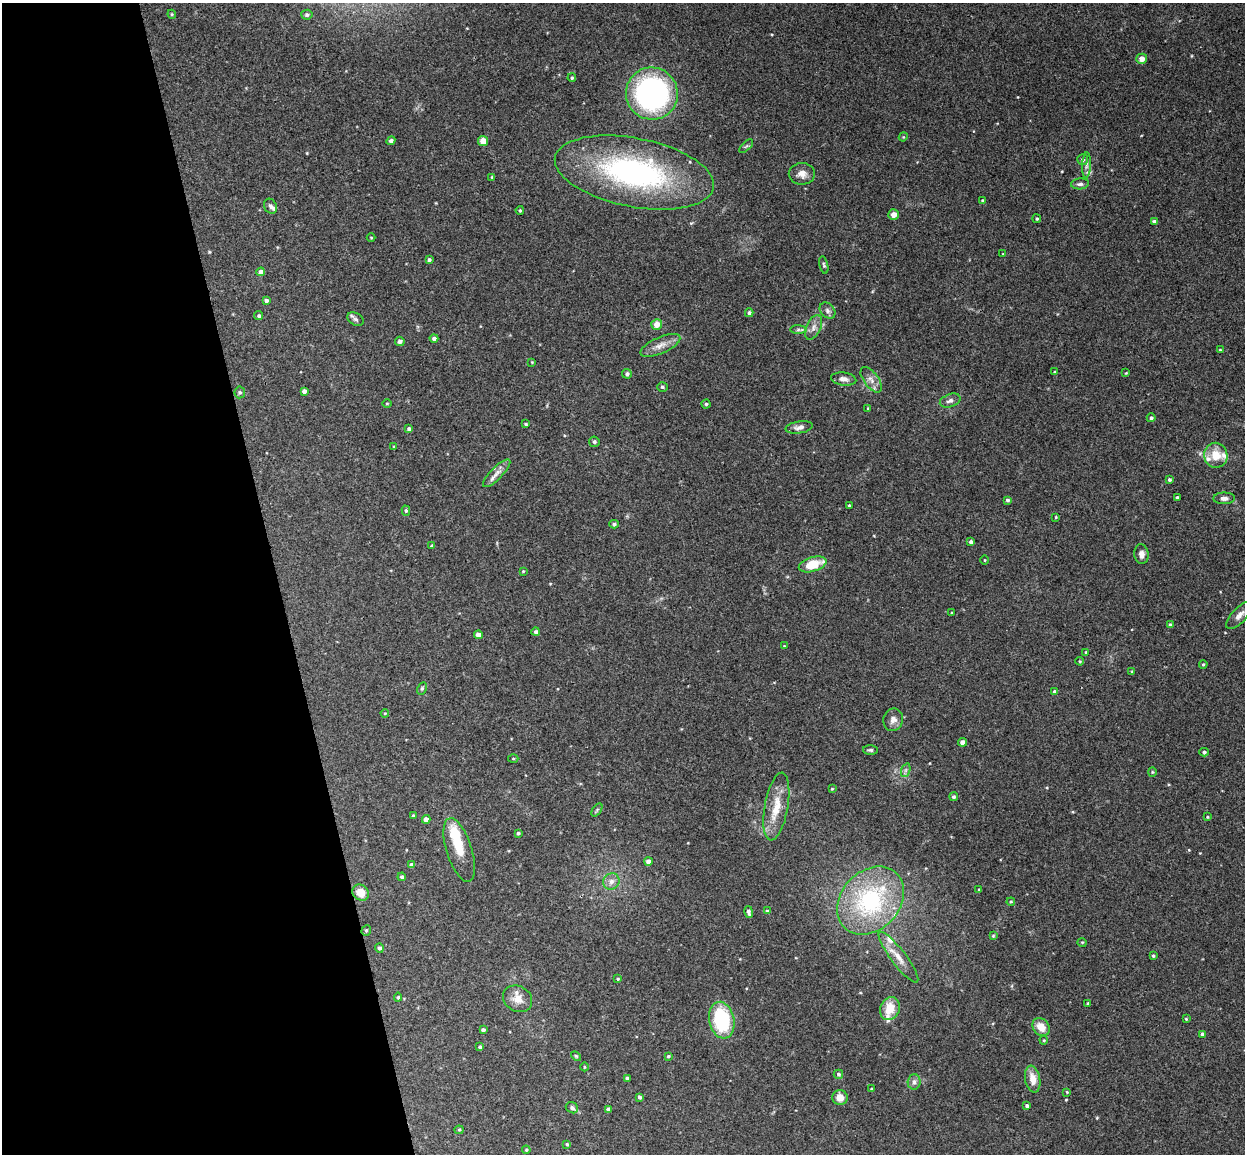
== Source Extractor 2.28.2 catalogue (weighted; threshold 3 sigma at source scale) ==
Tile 5 of 4 x 4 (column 1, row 2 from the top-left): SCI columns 57-1299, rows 2456-3607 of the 5086 x 5029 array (HDU 1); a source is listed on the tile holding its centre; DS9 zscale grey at full resolution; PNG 1247 x 1156 px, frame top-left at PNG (2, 3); each listed source drawn as its Kron ellipse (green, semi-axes under 4 px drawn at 4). Shown black and unused: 22% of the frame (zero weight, under 3 of 4 exposures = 5% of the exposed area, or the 3 px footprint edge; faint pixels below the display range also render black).
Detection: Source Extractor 2.28.2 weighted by HDU 2 'WHT'; one run over the whole footprint, this tile lists its part. Background 0.0427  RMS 0.0043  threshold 0.0192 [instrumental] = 3 sigma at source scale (4.5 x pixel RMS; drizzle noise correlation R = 1.50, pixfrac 1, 0.05/0.05 arcsec/px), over >= 5 px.
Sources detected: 156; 1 inside a brighter object's white glare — neither listed nor drawn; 8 inside a brighter listed object's ellipse — not listed separately; the other 147 listed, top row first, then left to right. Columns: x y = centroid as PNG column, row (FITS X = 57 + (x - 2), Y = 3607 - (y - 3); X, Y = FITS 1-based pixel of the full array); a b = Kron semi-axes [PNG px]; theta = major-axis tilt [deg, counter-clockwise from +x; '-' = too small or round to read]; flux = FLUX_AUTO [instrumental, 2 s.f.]
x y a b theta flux
172 14 4 4 - 0.52
307 15 5 5 - 0.95
1142 59 5 5 - 3.2
572 78 4 4 - 0.59
652 94 26 26 - 97
903 137 4 3 - 0.37
391 141 4 4 - 1.4
483 141 5 5 - 3.9
746 146 9 3 44 0.64
1083 160 5 5 - 0.8
1086 165 13 4 87 1.3
634 172 81 34 -11 89
802 174 13 11 -1 3.5
492 177 4 4 - 0.42
1080 184 9 5 5 1.3
983 201 4 4 - 0.54
270 206 8 6 -61 1.2
520 210 4 3 - 0.53
894 215 5 5 - 2.7
1037 219 4 4 - 0.66
1154 222 4 4 - 1.3
371 238 4 3 - 0.33
1003 254 3 3 - 0.3
429 260 4 3 - 0.91
824 265 9 4 -77 0.81
261 272 4 4 - 2.9
266 301 4 4 - 1.3
827 311 9 7 -48 1.4
749 313 4 4 - 1.1
259 316 5 4 - 0.82
356 319 8 6 -31 1.2
657 324 5 5 - 4.2
813 327 13 7 65 2.5
798 330 8 4 -1 0.9
434 338 4 4 - 1.2
400 341 5 4 - 1.4
660 345 21 8 24 4
1220 350 3 3 - 0.33
532 362 3 3 - 0.31
1054 372 4 2 - 0.33
1126 373 4 3 - 0.32
627 374 5 4 - 1.1
844 379 13 6 -7 2.1
871 380 15 7 -54 2.8
662 387 5 4 - 0.82
304 391 4 4 - 1.4
240 392 6 5 - 0.68
950 401 11 6 19 1.9
387 404 4 3 - 0.31
706 404 4 4 - 0.6
868 408 4 3 - 0.42
1151 418 4 4 - 0.9
526 424 3 3 - 0.48
799 427 14 6 9 1.9
409 429 4 4 - 1.2
594 442 5 5 - 1
394 447 4 4 - 0.45
1216 455 12 11 - 7.3
497 473 18 6 45 2.9
1169 480 3 3 - 0.74
1177 497 4 3 - 0.58
1224 498 11 6 1 1.7
1008 500 4 3 - 0.86
849 506 3 3 - 0.78
406 511 5 4 - 0.74
1056 517 3 2 - 0.37
614 524 4 4 - 0.8
971 542 4 4 - 1.2
432 546 3 3 - 0.78
1141 554 10 7 -82 2
985 560 4 3 - 0.28
813 564 14 7 17 11
523 571 4 3 - 0.36
952 613 3 3 - 0.4
1239 615 18 7 46 3.1
1170 625 4 4 - 0.99
536 632 4 4 - 1.2
478 635 4 4 - 3.1
784 646 3 3 - 0.33
1086 652 4 3 - 0.43
1080 661 4 3 - 0.47
1203 664 4 3 - 0.51
1132 672 4 3 - 0.43
422 688 6 4 63 0.68
1054 691 3 3 - 0.68
385 713 4 3 - 0.36
893 720 11 10 - 2.5
962 742 4 4 - 2.2
870 750 7 5 -1 0.83
1204 752 4 4 - 0.82
513 759 5 3 - 0.41
906 770 7 4 71 0.9
1152 772 4 4 - 0.45
832 789 4 4 - 0.41
954 797 4 4 - 0.7
776 807 34 11 80 9.6
597 810 7 4 54 0.68
413 816 3 3 - 0.62
1207 817 4 3 - 0.38
426 819 4 4 - 2.4
518 833 3 3 - 0.78
459 850 33 12 -72 8.8
648 861 4 4 - 2.4
411 865 4 4 - 1.5
402 877 4 4 - 1
611 881 8 7 - 2.2
979 889 3 3 - 0.45
361 893 9 7 -43 5.2
871 901 38 29 46 54
1011 902 4 4 - 0.47
767 911 4 3 - 0.64
749 912 6 3 -79 1.3
366 930 5 4 - 0.62
993 936 4 4 - 0.4
1082 942 5 3 - 0.34
379 948 5 4 - 0.98
1153 956 4 3 - 0.59
898 957 31 7 -53 5.4
618 979 4 3 - 0.46
398 997 4 4 - 0.64
518 999 15 12 -31 4.7
1088 1004 4 3 - 0.63
890 1009 12 9 67 7.7
1186 1019 3 2 - 0.38
722 1020 18 12 -78 33
1041 1027 10 8 -48 5.1
483 1030 4 3 - 1.1
1203 1034 4 4 - 1.4
1044 1040 4 4 - 0.41
480 1047 4 4 - 0.86
576 1056 6 3 -44 0.52
668 1056 3 3 - 0.54
584 1067 4 3 - 0.37
838 1074 5 4 - 0.84
627 1078 4 3 - 0.94
1033 1079 13 7 -79 5.1
914 1082 8 6 89 1.2
872 1089 3 3 - 0.59
1067 1092 4 3 - 0.36
639 1097 4 3 - 0.92
840 1098 8 7 - 4.4
1027 1106 4 4 - 1.3
572 1108 6 5 - 1.1
608 1109 4 3 - 1
459 1130 4 4 - 0.49
567 1144 4 4 - 0.54
526 1150 4 4 - 0.44